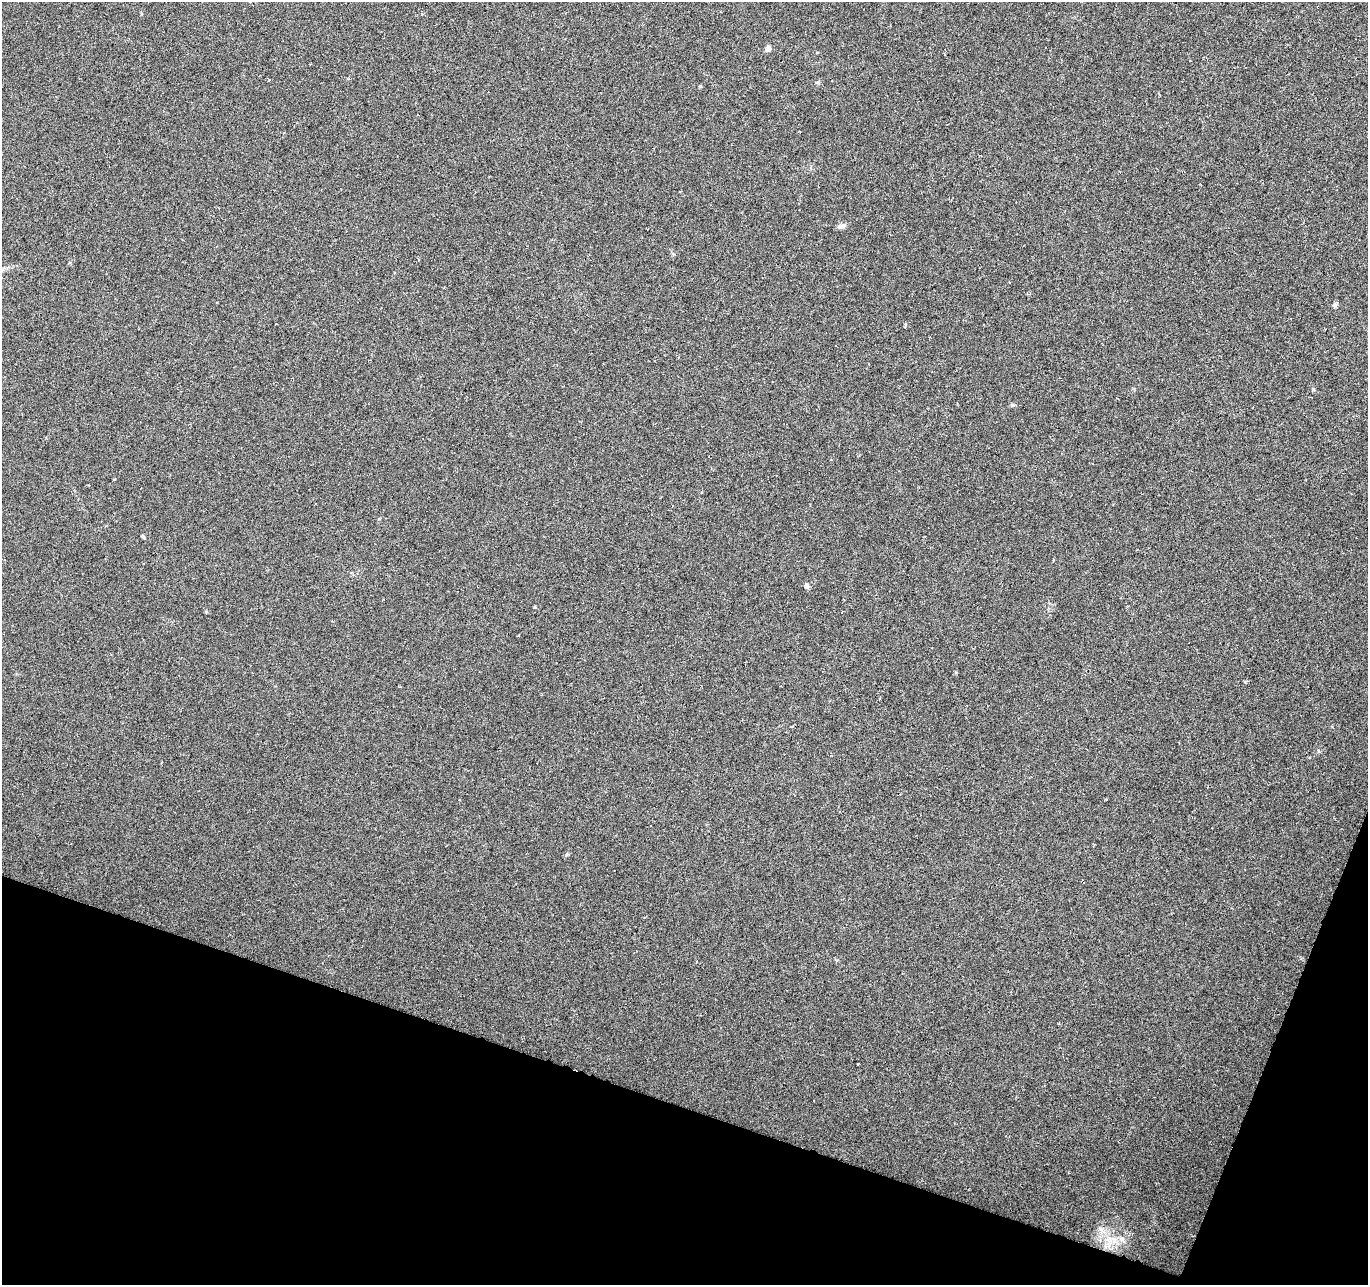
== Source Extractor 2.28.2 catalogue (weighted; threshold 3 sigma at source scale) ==
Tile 15 of 4 x 4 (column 3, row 4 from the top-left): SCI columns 2735-4100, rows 209-1491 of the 5470 x 5614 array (HDU 1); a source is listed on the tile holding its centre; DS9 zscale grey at full resolution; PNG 1370 x 1287 px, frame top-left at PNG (2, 2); no overlay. Shown black and unused: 17% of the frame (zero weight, under 3 of 6 exposures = <1% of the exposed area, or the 3 px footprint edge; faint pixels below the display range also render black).
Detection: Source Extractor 2.28.2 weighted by HDU 2 'WHT'; one run over the whole footprint, this tile lists its part. Background 0.00589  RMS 0.003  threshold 0.0124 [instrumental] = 3 sigma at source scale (4.09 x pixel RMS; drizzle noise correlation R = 1.36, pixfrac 0.8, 0.0396/0.0396 arcsec/px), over >= 5 px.
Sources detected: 12; all 12 listed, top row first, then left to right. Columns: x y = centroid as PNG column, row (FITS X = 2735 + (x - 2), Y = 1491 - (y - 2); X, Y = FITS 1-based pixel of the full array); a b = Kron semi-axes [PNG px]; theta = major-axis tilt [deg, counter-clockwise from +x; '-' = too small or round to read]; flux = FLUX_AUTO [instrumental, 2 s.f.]
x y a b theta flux
768 48 4 4 - 3.1
818 82 7 4 5 0.42
700 86 4 3 - 0.35
842 226 12 5 13 0.96
1335 306 6 6 - 0.64
1012 405 6 5 - 0.4
143 536 6 3 -53 0.32
806 586 7 6 - 0.74
518 636 3 2 - 0.21
1245 682 4 4 - 0.32
858 1064 3 2 - 0.2
1122 1239 9 6 -13 1.2
Unlisted compact peaks at least as high as the median listed source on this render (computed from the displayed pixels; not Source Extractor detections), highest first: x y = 1313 389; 534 607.